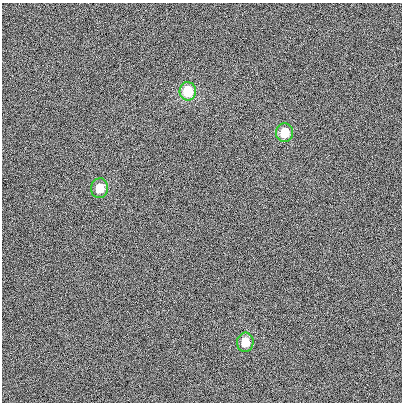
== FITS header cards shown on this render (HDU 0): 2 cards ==
NAXIS1  =                  400
NAXIS2  =                  400

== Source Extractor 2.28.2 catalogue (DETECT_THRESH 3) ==
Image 400 x 400 px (HDU 0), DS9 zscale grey, 1 PNG px = 1 image px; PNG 404 x 404 px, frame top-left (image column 1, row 400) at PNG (2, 3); each listed source drawn as its Kron ellipse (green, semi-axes under 4 px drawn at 4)
Background 8.19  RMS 320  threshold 957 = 3 sigma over >= 5 px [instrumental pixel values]
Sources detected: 4; all 4 listed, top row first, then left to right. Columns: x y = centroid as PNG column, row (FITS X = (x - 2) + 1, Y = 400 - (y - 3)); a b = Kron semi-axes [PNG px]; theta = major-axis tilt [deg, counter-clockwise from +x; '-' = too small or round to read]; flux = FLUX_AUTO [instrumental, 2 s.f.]
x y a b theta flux
188 91 9 8 - 840000
284 133 9 8 - 490000
100 188 10 8 82 370000
245 342 9 8 - 370000